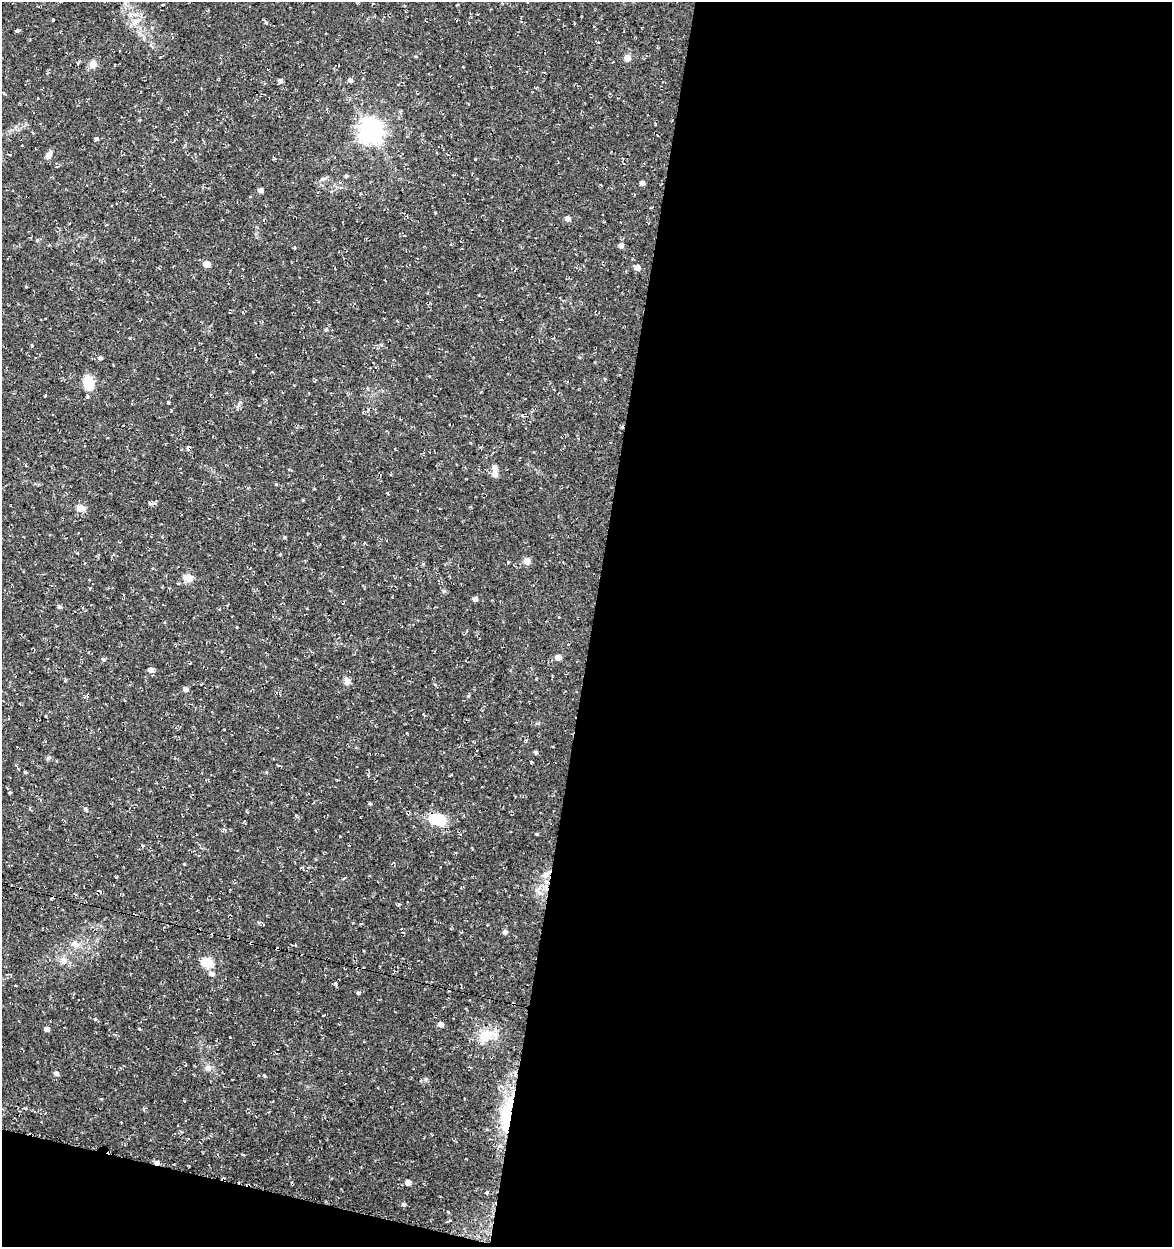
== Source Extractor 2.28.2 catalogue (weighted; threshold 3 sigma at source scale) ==
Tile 16 of 4 x 4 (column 4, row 4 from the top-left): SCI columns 3793-4962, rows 1-1245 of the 5185 x 4991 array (HDU 1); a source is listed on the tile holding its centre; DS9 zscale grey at full resolution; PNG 1174 x 1249 px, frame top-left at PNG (2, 2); no overlay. Shown black and unused: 52% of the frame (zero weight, under 2 of 3 exposures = <1% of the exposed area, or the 3 px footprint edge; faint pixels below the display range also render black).
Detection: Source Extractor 2.28.2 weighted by HDU 2 'WHT'; one run over the whole footprint, this tile lists its part. Background 0.0282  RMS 0.0038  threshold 0.0172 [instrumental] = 3 sigma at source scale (4.5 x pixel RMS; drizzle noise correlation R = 1.50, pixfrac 1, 0.0396/0.0396 arcsec/px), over >= 5 px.
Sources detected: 94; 13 cosmic-ray / hot-pixel residue — not listed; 2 inside a brighter listed object's ellipse — not listed separately; the other 79 listed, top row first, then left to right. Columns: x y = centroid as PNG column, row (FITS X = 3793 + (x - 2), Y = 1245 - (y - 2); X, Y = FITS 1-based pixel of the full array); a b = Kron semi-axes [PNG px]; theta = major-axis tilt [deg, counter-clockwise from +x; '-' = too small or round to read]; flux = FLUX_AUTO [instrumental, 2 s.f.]
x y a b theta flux
163 4 4 2 - 0.31
373 4 3 2 - 0.27
53 20 3 3 - 0.92
17 31 4 3 - 0.51
627 58 5 5 - 4.1
93 64 10 8 -87 2.4
350 80 5 5 - 1.1
280 81 4 4 - 1.3
398 84 3 3 - 0.63
37 98 2 2 - 0.31
370 130 8 8 - 320
96 139 5 3 - 0.63
48 155 10 6 57 1.9
346 176 5 4 - 0.49
642 183 4 4 - 1.6
260 190 5 4 - 1.7
568 219 5 5 - 1.6
621 245 5 5 - 1.6
294 248 3 3 - 0.47
207 264 5 5 - 5.5
637 267 5 5 - 3.1
326 330 5 4 - 0.49
381 344 6 4 -1 0.47
32 345 3 3 - 0.34
100 358 5 4 - 0.72
314 381 3 3 - 0.38
89 383 19 11 -85 5.4
45 395 3 2 - 0.51
168 403 3 3 - 0.54
522 416 4 3 - 0.6
26 465 3 3 - 0.35
494 474 7 6 - 2.2
81 508 10 8 -3 2.5
527 561 5 5 - 4.3
188 577 5 5 - 9.6
475 599 4 4 - 1.6
60 607 6 4 -18 0.51
558 657 5 5 - 2.8
103 659 5 5 - 0.52
150 670 6 5 - 2.1
347 681 9 7 -73 1.7
186 689 5 5 - 1.6
88 695 5 4 - 1.1
468 696 4 4 - 0.39
46 716 4 2 - 0.26
224 729 3 2 - 0.28
536 752 4 4 - 0.69
48 758 6 4 19 0.55
25 772 3 3 - 0.4
9 793 4 3 - 0.39
370 803 4 4 - 0.46
86 809 5 4 - 0.56
438 819 20 13 -12 9.8
537 834 4 3 - 0.42
142 846 3 3 - 0.75
184 864 3 3 - 0.26
538 891 14 4 -47 1.5
361 924 4 2 - 0.35
505 932 5 5 - 1.1
75 944 12 8 -19 2.4
63 961 9 9 - 2
207 962 6 5 - 22
211 974 6 5 - 1.6
358 993 4 3 - 1.4
513 1004 4 3 - 1.6
441 1024 5 5 - 1.8
47 1029 5 4 - 1.8
139 1029 4 2 - 0.33
487 1035 26 15 19 7.8
208 1068 9 8 - 1.7
56 1073 5 5 - 1.2
264 1075 5 3 - 0.36
421 1080 4 4 - 0.83
185 1101 3 3 - 0.35
507 1114 52 12 81 23
157 1163 5 4 - 1.7
408 1182 5 5 - 2.2
486 1193 4 3 - 0.49
404 1204 5 5 - 0.79
Overlapping masked pixels (flux is a lower limit): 4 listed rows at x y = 88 695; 513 1004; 507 1114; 157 1163
Unlisted compact peaks at least as high as the median listed source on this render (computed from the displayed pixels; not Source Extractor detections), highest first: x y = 95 1019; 284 537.